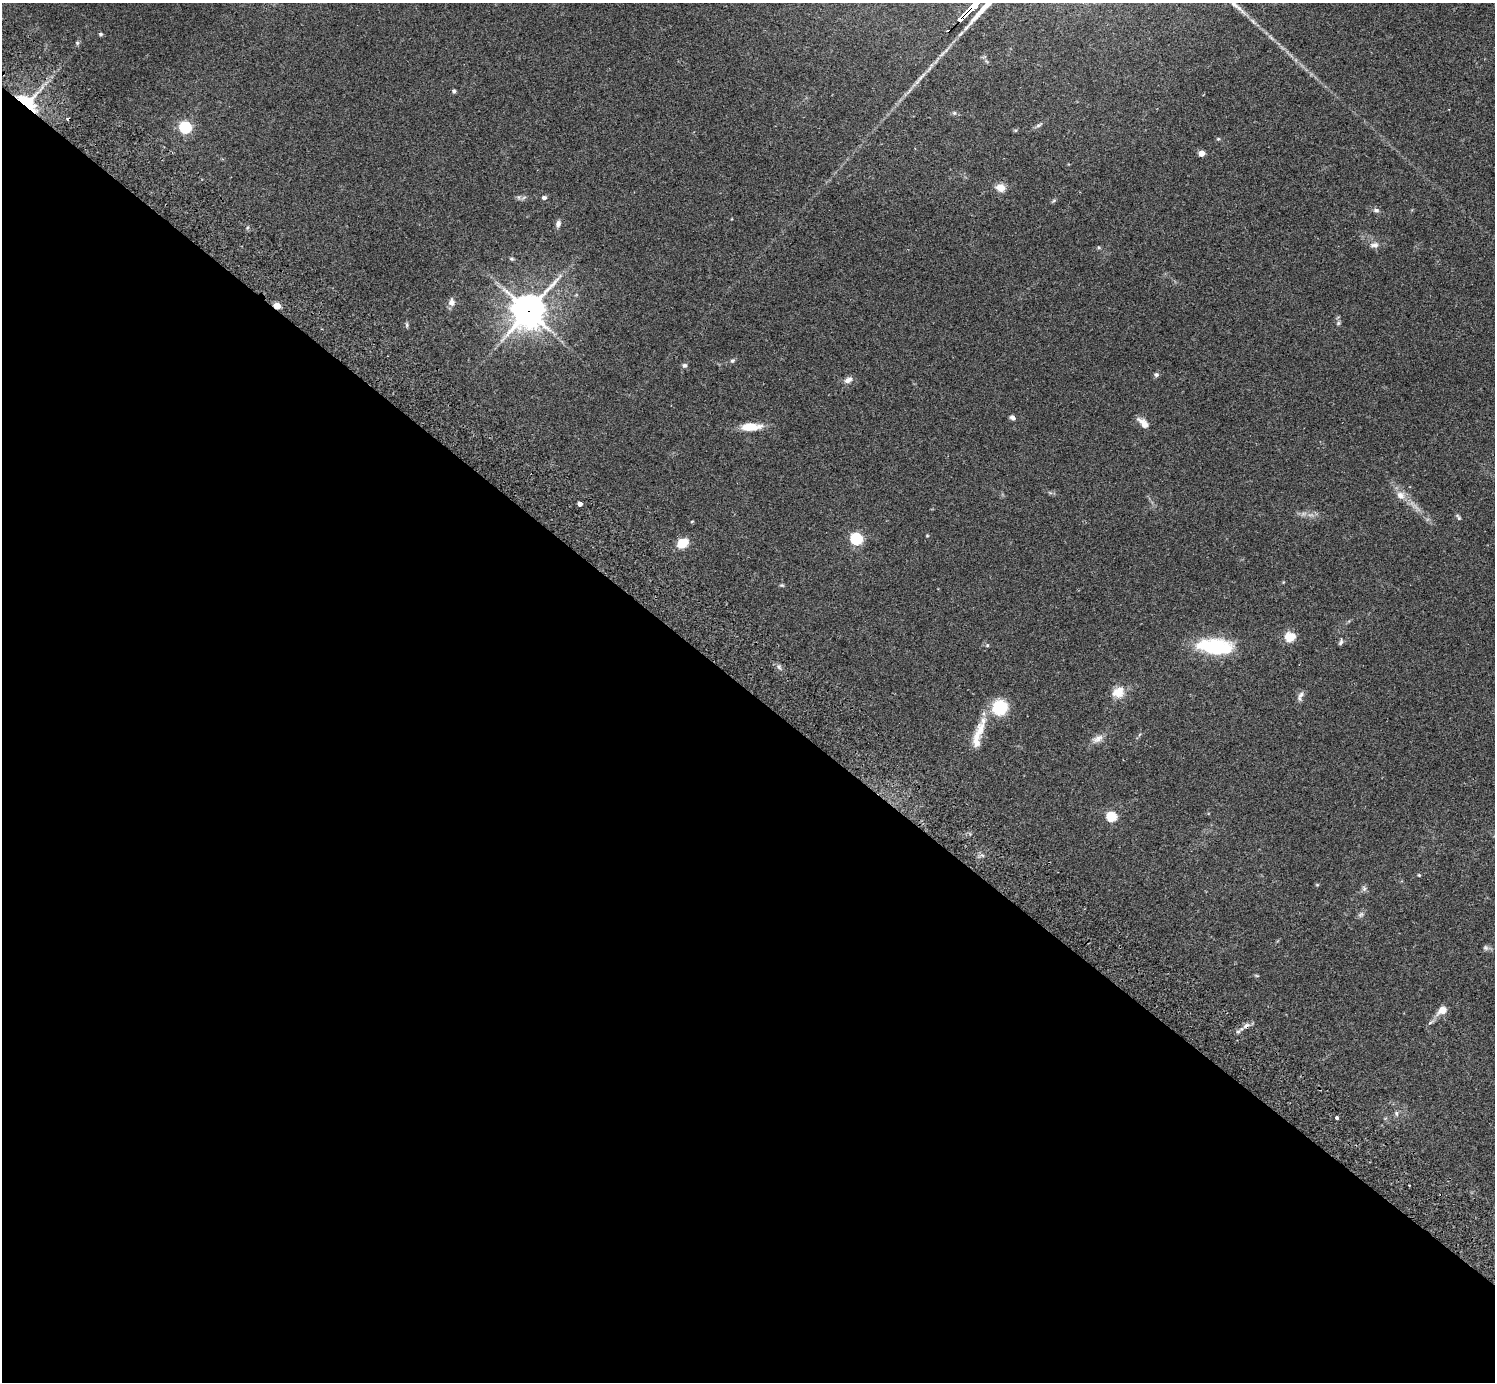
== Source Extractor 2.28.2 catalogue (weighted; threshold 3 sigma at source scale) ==
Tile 14 of 4 x 4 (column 2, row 4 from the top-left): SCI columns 1539-3031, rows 346-1725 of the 6059 x 6069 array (HDU 1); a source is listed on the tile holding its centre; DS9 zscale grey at full resolution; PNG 1497 x 1384 px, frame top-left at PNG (2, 3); no overlay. Shown black and unused: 50% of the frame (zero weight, under 2 of 3 exposures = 3% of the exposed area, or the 3 px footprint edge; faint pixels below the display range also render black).
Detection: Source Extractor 2.28.2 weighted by HDU 2 'WHT'; one run over the whole footprint, this tile lists its part. Background 0.109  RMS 0.0064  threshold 0.0288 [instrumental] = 3 sigma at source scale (4.5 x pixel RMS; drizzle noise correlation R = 1.50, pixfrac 1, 0.05/0.05 arcsec/px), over >= 5 px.
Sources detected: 64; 2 too faint to see at this stretch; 1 inside a brighter object's white glare — not listed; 2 inside a brighter listed object's ellipse — not listed separately; the other 59 listed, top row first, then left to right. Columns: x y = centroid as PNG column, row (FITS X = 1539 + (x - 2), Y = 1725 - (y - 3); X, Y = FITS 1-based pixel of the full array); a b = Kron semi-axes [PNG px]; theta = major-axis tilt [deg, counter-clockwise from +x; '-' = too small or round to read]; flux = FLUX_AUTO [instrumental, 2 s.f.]
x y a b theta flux
101 34 5 4 - 0.9
77 43 6 5 - 0.9
454 91 4 4 - 1.3
28 102 29 17 -39 26
954 113 6 5 - 1.1
1039 125 11 5 30 1.6
185 127 6 5 - 80
1218 139 5 5 - 0.79
1202 153 5 4 - 7.5
1000 188 10 8 -16 6.3
519 197 7 4 -90 1
544 198 6 5 - 1.7
1054 201 7 4 44 0.9
1376 210 8 6 -6 1.8
558 224 9 6 77 2.4
1374 245 13 8 0 3.2
1099 248 6 3 -19 0.78
511 259 6 4 -2 0.91
451 302 11 8 83 3
277 306 4 4 - 15
528 311 13 12 - 940
1338 323 6 5 - 1
407 325 7 4 -85 1
733 361 7 6 - 1.1
685 365 6 6 - 1.7
1156 375 6 5 - 1.5
848 380 12 7 31 3.1
1012 418 7 5 -37 1.9
1144 423 16 7 -45 5.2
751 427 24 9 1 12
1401 495 13 11 -30 5.4
580 504 4 4 - 3.1
1458 517 9 4 -55 1.2
692 522 3 3 - 1
927 536 5 3 - 0.53
856 539 6 5 - 79
682 543 12 9 32 11
782 585 6 4 -19 0.84
1290 637 5 5 - 38
1341 642 8 4 69 1.4
987 645 6 5 - 0.82
1214 647 37 18 -2 41
779 667 7 4 -54 1.4
1118 692 17 14 33 8.4
1300 696 15 6 68 2.6
1000 707 14 14 - 25
978 733 34 12 64 14
1098 739 16 9 25 4.4
1111 817 5 5 - 41
1419 875 5 4 - 0.64
1317 885 5 4 - 0.66
1364 888 8 6 -70 1.6
1486 948 8 7 - 1.6
1257 976 7 3 -19 0.68
1442 1010 12 8 30 6.2
1246 1026 10 7 32 2.7
1238 1032 6 4 0 1.1
1396 1113 8 5 -83 1.4
1336 1117 4 3 - 1.3
Overlapping masked pixels (flux is a lower limit): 4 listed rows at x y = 28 102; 277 306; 528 311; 1246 1026